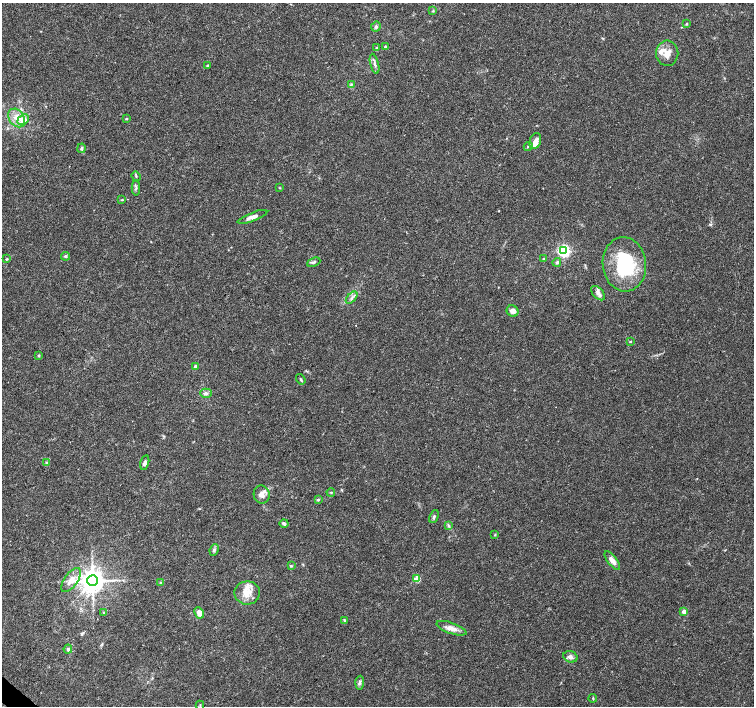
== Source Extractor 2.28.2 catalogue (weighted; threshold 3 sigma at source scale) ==
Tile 7 of 4 x 4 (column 3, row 2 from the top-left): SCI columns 3008-4510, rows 2983-4389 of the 6020 x 6029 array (HDU 1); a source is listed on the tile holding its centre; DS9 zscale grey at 2 x 2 block average (1 PNG px = mean of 2 x 2 image px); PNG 756 x 708 px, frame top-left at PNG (2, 3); each listed source drawn as its Kron ellipse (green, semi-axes under 4 px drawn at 4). Shown black and unused: <1% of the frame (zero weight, under 3 of 4 exposures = <1% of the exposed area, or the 3 px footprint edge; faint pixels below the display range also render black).
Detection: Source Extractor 2.28.2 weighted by HDU 2 'WHT'; one run over the whole footprint, this tile lists its part. Background 0.0514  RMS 0.0037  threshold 0.0167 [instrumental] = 3 sigma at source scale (4.5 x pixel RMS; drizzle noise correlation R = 1.50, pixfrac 1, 0.0396/0.0396 arcsec/px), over >= 5 px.
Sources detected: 67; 5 inside a brighter listed object's ellipse — not listed separately; the other 62 listed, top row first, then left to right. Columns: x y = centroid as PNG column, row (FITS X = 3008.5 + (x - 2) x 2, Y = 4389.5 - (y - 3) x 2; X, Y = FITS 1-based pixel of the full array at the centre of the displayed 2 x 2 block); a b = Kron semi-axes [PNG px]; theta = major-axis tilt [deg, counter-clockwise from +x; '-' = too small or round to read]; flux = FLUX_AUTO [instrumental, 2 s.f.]
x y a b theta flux
433 11 4 2 - 0.82
686 24 3 3 - 0.69
376 27 5 4 - 1.9
385 47 3 2 - 2.3
377 48 3 3 - 0.92
667 53 12 11 - 8.9
374 64 10 3 -76 2.2
207 65 3 3 - 0.76
351 84 4 2 - 0.82
17 118 10 7 -54 8
126 119 3 3 - 0.62
23 120 6 4 41 9.6
535 141 8 5 69 6.1
528 146 5 3 - 1.4
81 148 5 4 - 1.4
136 176 5 2 - 0.75
136 188 7 2 -90 1.4
280 188 3 2 - 0.49
122 200 3 2 - 0.58
252 217 16 4 21 5.7
564 251 4 3 - 160
65 256 4 3 - 1.2
7 259 3 3 - 0.84
543 259 3 2 - 0.5
314 262 7 3 23 1.5
557 262 4 4 - 1.5
624 264 27 21 -84 57
598 293 8 5 -48 3.8
352 298 7 2 46 1.7
512 311 6 5 - 5.2
630 341 3 2 - 0.73
39 356 4 3 - 0.88
196 367 4 4 - 2.4
301 379 5 3 - 1.3
206 393 6 4 0 2.5
46 463 4 3 - 0.95
145 463 7 4 76 3
331 492 4 2 - 0.7
262 494 9 8 - 5
318 500 4 3 - 1
434 517 7 3 66 1.6
284 523 4 3 - 1.8
448 526 3 2 - 0.96
495 535 3 2 - 0.66
214 550 6 3 66 1.7
612 561 11 4 -53 4.7
291 566 4 3 - 0.95
417 579 3 3 - 24
71 580 14 6 54 8.4
93 581 5 5 - 1000
160 582 4 3 - 0.85
247 593 12 11 - 12
684 612 3 2 - 8.8
104 613 4 2 - 0.79
199 613 6 4 -64 5.5
344 620 4 3 - 1.1
451 628 16 5 -19 6.3
68 649 4 4 - 1.6
570 657 7 5 -18 3.4
360 683 7 4 86 2
593 698 4 3 - 0.86
200 705 4 2 - 0.59
Diffuse or blended objects may show on this block-average render without a row.